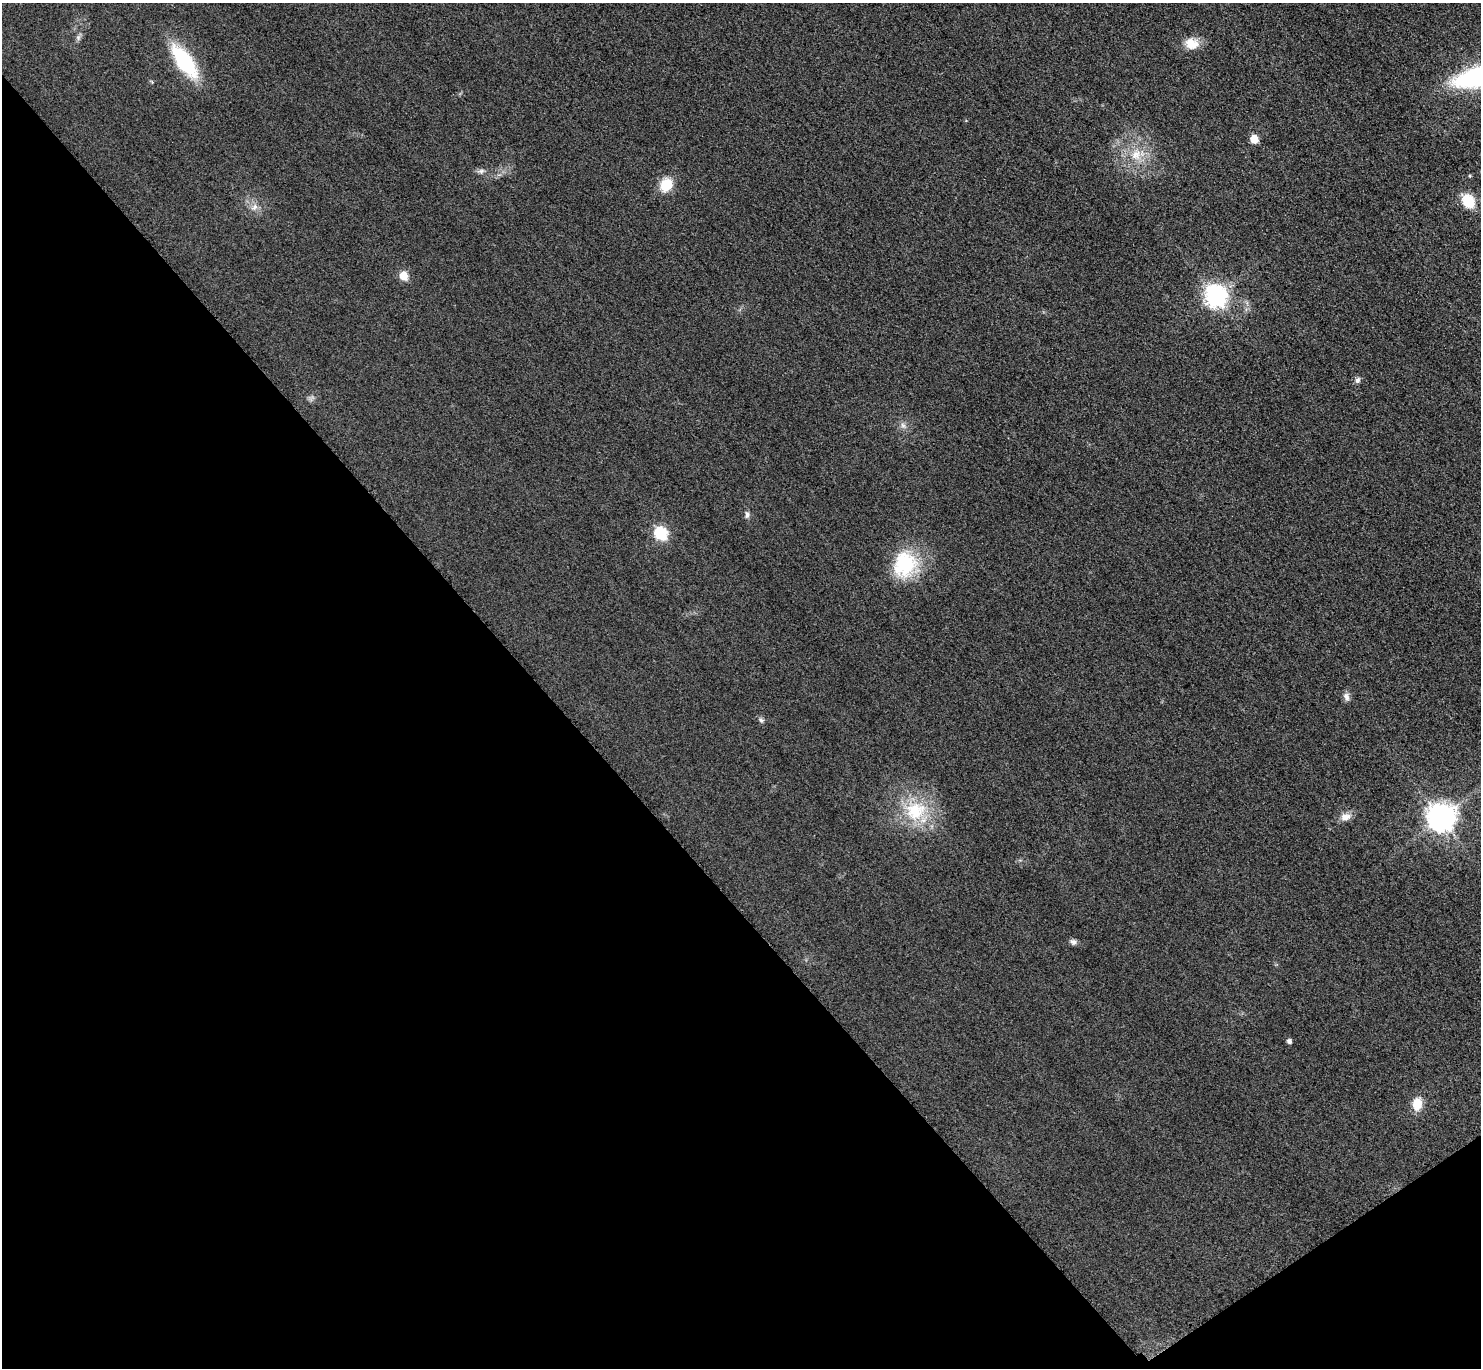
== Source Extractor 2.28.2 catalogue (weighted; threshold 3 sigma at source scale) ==
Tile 14 of 4 x 4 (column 2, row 4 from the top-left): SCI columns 1510-2988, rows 325-1690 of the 5977 x 5973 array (HDU 1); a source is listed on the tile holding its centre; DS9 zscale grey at full resolution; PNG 1483 x 1370 px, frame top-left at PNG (2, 3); no overlay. Shown black and unused: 39% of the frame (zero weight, under 3 of 4 exposures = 3% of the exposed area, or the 3 px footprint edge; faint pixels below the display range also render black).
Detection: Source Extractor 2.28.2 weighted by HDU 2 'WHT'; one run over the whole footprint, this tile lists its part. Background 0.0823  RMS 0.019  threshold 0.0873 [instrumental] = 3 sigma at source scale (4.5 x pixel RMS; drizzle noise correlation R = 1.50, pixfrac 1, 0.05/0.05 arcsec/px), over >= 5 px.
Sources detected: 25; all 25 listed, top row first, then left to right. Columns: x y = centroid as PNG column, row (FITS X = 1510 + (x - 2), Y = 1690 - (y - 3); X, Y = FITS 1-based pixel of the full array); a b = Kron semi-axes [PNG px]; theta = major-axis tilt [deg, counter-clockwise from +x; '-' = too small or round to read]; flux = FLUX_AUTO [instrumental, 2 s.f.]
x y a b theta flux
78 37 8 6 90 5.4
1192 43 17 14 -14 30
184 61 30 12 -54 190
1478 77 44 17 13 310
1254 139 5 5 - 53
1136 155 18 15 69 42
481 171 9 6 18 6.5
666 185 15 12 59 43
1468 201 19 14 -54 46
254 207 11 8 48 12
403 276 6 6 - 45
1215 296 8 7 - 1300
1358 380 8 7 - 6
903 425 9 6 -62 7.4
747 514 9 6 -90 6.1
660 534 7 6 - 270
905 564 34 30 78 130
1346 697 12 8 -81 9.1
761 720 9 6 -51 4.9
915 811 31 28 -1 110
1346 817 14 10 11 16
1441 818 9 9 - 2600
1073 942 9 6 -18 6.9
1289 1041 5 5 - 6.5
1417 1104 14 10 81 33
Isophote crosses this tile's border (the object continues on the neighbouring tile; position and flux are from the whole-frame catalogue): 1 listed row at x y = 1478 77